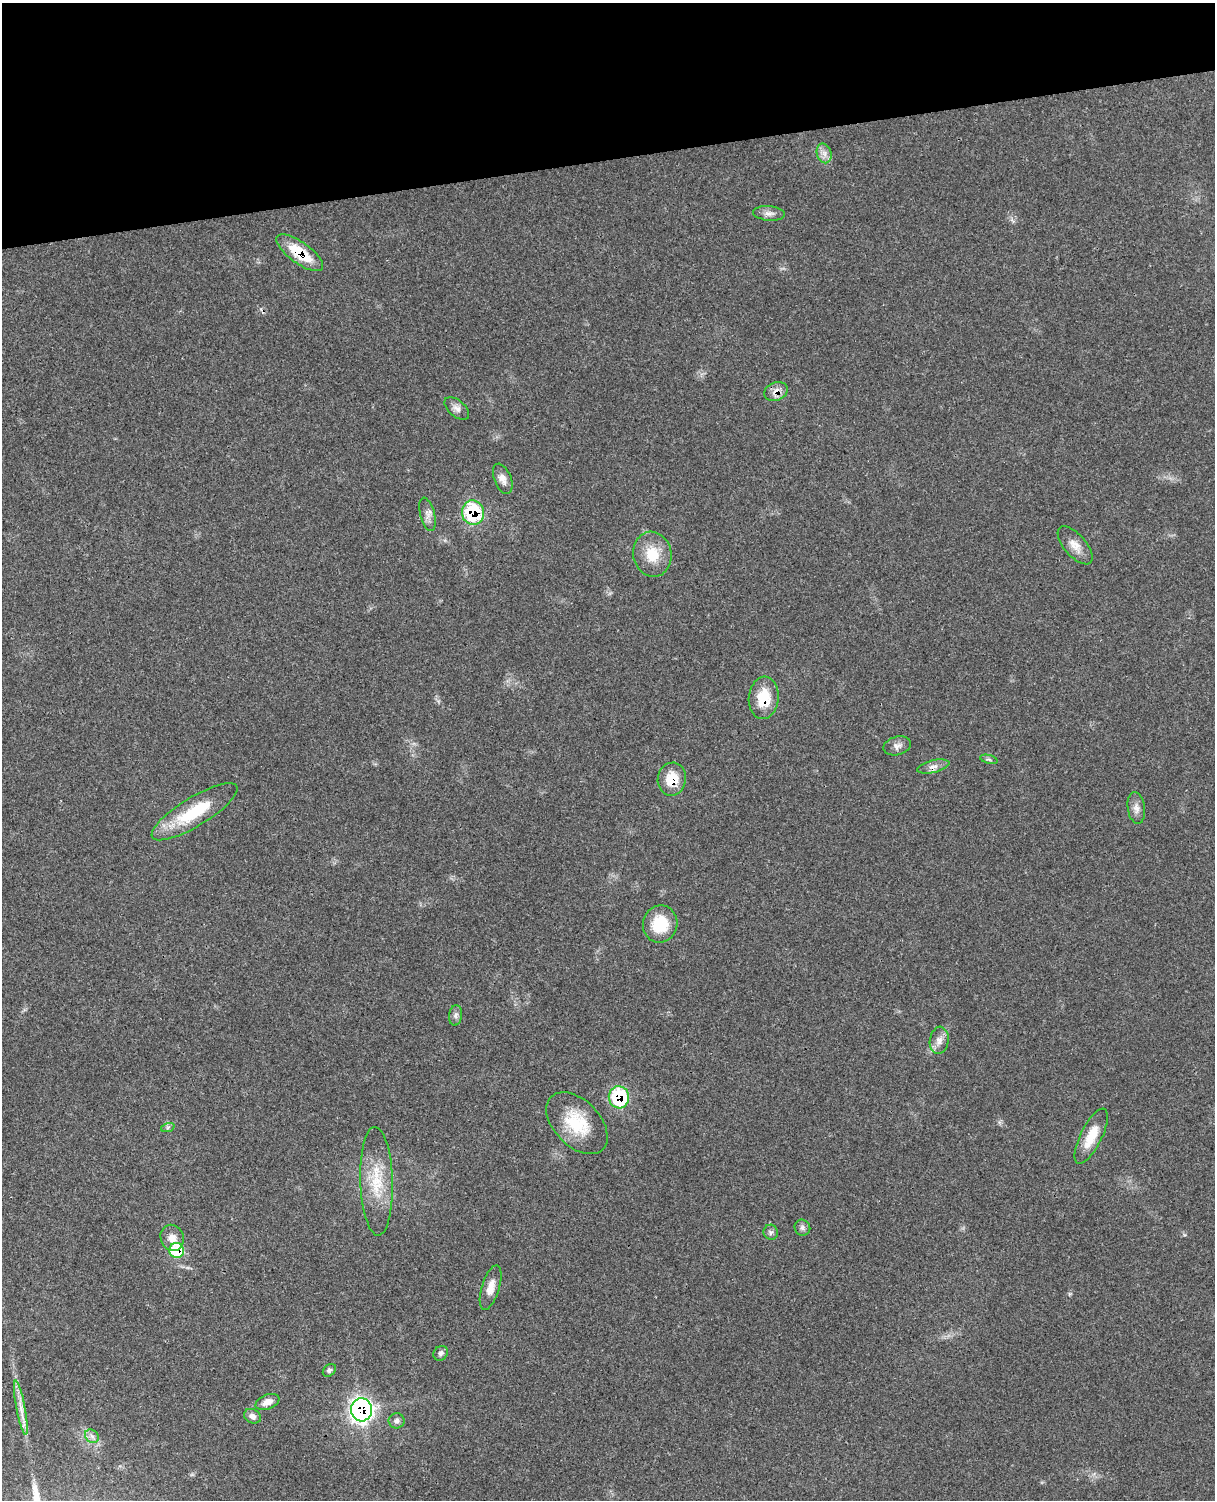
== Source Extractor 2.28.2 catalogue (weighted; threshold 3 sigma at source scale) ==
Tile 3 of 4 x 3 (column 3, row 1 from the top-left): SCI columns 2558-3770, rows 3273-4770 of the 5102 x 4931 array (HDU 1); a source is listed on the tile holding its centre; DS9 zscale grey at full resolution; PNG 1217 x 1502 px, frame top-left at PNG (2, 3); each listed source drawn as its Kron ellipse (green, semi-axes under 4 px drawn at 4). Shown black and unused: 10% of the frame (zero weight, under 3 of 4 exposures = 6% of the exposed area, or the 3 px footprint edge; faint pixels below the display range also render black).
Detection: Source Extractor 2.28.2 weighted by HDU 2 'WHT'; one run over the whole footprint, this tile lists its part. Background 0.0975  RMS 0.0064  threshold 0.0286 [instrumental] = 3 sigma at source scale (4.5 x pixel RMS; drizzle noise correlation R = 1.50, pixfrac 1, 0.05/0.05 arcsec/px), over >= 5 px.
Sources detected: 38; all 38 listed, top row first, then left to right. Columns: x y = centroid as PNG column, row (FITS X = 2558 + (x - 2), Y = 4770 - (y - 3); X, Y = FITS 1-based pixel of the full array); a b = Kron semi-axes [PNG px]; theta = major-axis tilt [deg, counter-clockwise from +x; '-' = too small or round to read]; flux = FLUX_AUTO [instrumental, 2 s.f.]
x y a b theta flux
824 153 10 7 -74 3.5
769 213 16 7 -5 3.5
300 253 28 10 -36 22
776 391 12 9 22 5
457 408 14 8 -41 3.4
503 479 16 8 -68 4.7
473 513 12 11 - 42
427 514 17 7 -76 3.7
1075 545 23 11 -49 7.2
652 554 23 19 -79 16
764 698 21 15 85 19
897 746 14 9 16 3.5
989 759 9 3 -13 1.2
933 767 16 6 13 3.4
672 779 16 14 80 15
1136 808 16 8 -82 4.1
194 812 49 14 31 33
660 924 18 17 - 22
455 1015 10 6 82 2.4
939 1040 14 9 82 4.7
619 1097 11 10 - 42
577 1123 37 23 -46 28
168 1127 7 4 19 1.2
1091 1136 30 10 64 14
376 1181 54 16 -88 26
802 1228 8 7 - 2.1
771 1232 7 7 - 1.8
172 1238 13 11 -69 6.3
177 1250 7 7 - 30
491 1288 23 9 73 7.5
441 1353 8 6 45 1.8
329 1370 7 5 43 1.5
267 1402 12 7 21 4.6
21 1408 27 4 -79 6.5
361 1410 11 10 - 250
252 1416 9 7 -27 2.9
397 1421 8 7 - 2.1
92 1436 7 6 - 2.2
Overlapping masked pixels (flux is a lower limit): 8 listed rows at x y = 300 253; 776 391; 473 513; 764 698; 672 779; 619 1097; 177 1250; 361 1410